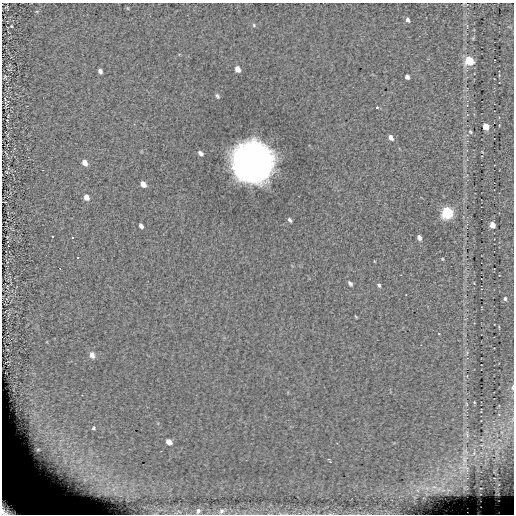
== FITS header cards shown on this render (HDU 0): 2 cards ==
NAXIS1  =                  512 / length of data axis 1
NAXIS2  =                  512 / length of data axis 2

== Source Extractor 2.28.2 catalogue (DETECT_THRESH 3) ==
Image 512 x 512 px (HDU 0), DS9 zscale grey, 1 PNG px = 1 image px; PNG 516 x 516 px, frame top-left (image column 1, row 512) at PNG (2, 3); no overlay
Background -0.039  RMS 6.3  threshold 18.8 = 3 sigma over >= 5 px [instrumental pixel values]
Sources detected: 61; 1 with non-positive FLUX_AUTO (blend fragments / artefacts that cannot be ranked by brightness) is not listed; the other 60 listed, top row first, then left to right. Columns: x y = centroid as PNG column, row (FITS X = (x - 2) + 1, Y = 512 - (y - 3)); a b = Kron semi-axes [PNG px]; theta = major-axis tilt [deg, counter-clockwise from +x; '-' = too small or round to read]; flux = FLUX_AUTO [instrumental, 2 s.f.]
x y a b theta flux
127 8 5 3 - 380
408 20 6 4 -55 1100
254 25 5 4 - 540
11 26 3 2 - 360
469 61 6 6 - 19000
237 69 5 4 - 2900
100 71 5 4 - 1500
5 77 3 2 - 400
407 77 5 4 - 1500
217 96 6 4 -60 730
6 103 5 2 - 210
377 107 3 2 - 1400
499 125 3 2 - 270
486 127 5 5 - 6100
470 132 7 4 -49 660
391 137 6 5 - 1800
201 153 6 4 -46 1300
252 162 25 24 - 370000
85 163 6 5 - 3400
143 184 6 4 -51 3500
86 197 6 5 - 2800
447 213 6 5 - 64000
290 220 5 3 - 900
492 225 5 4 - 4400
141 226 5 4 - 1500
53 236 3 3 - 13000
73 237 3 3 - 13000
419 237 5 4 - 1500
46 255 2 2 - 13000
78 257 3 3 - 13000
442 259 4 3 - 380
60 268 3 2 - 13000
350 283 6 4 -51 1100
379 285 5 4 - 780
505 299 5 5 - 940
356 317 3 2 - 340
499 327 4 2 - 300
467 353 6 5 - 710
92 355 8 6 -75 2100
513 387 7 3 89 1000
474 402 4 3 - 360
467 404 6 4 -89 590
512 420 10 3 79 1000
94 428 5 4 - 610
502 432 6 4 72 870
467 434 14 5 -81 2100
169 442 5 4 - 3700
482 445 7 4 19 910
38 450 11 8 25 4900
474 452 13 6 88 2600
496 452 11 4 -84 1700
328 459 3 2 - 320
464 460 23 8 84 6800
330 462 2 2 - 360
434 487 7 4 -17 1100
439 489 9 5 45 1600
10 506 25 18 -43 56000
198 511 8 6 54 1400
221 511 7 6 - 1100
36 513 5 3 - 620
At the frame edge (FLAGS 8, measured only in part): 3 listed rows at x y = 513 387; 10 506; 36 513
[1 non-positive-flux detection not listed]